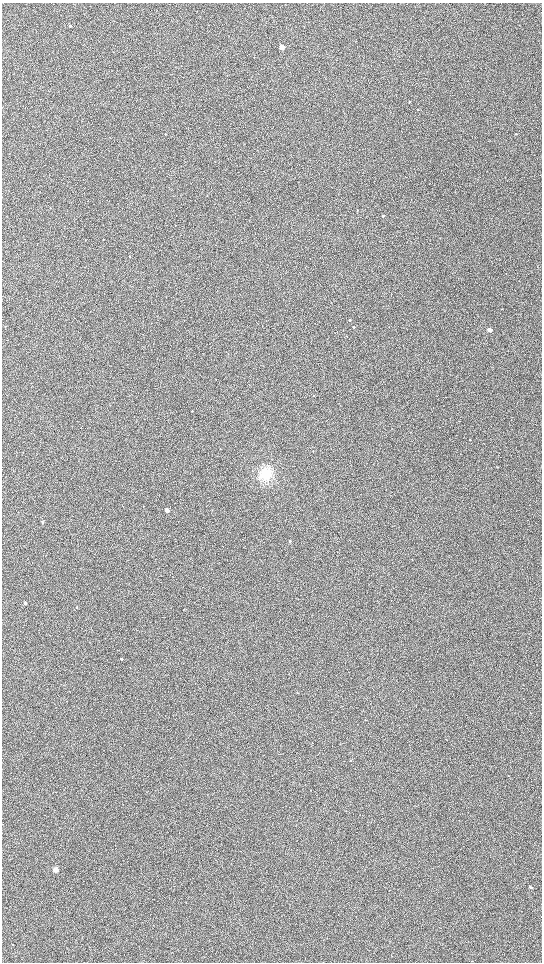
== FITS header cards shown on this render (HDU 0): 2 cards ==
NAXIS1  =                 1080 / length of data axis 1
NAXIS2  =                 1920 / length of data axis 2

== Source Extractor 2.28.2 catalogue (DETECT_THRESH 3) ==
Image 1080 x 1920 px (HDU 0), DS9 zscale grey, zoomed out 1/2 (1 PNG px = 2 x 2 image px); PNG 544 x 964 px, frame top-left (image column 1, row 1919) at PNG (2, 3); no overlay
Background 1140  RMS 160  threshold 471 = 3 sigma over >= 5 px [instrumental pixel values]
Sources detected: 31; all 31 listed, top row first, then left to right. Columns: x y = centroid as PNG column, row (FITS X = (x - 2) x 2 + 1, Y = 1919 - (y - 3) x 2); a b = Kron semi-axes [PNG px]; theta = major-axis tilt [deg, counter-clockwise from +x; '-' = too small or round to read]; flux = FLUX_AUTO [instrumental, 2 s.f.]
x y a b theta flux
70 25 3 2 - 38000
282 47 3 2 - 500000
409 102 2 2 - 14000
418 110 3 2 - 12000
165 134 2 2 - 11000
515 134 3 2 - 18000
357 210 2 2 - 16000
383 216 2 2 - 43000
175 225 2 2 - 10000
130 256 3 2 - 12000
350 320 2 2 - 24000
353 327 2 2 - 36000
489 330 3 2 - 250000
347 336 2 2 - 12000
313 396 2 2 - 10000
470 440 2 2 - 14000
313 452 2 2 - 13000
497 467 3 2 - 9900
266 474 11 11 - 580000
167 510 3 3 - 240000
42 522 3 3 - 31000
290 541 3 2 - 59000
25 603 3 3 - 71000
77 607 3 2 - 14000
121 659 3 2 - 27000
365 720 2 2 - 10000
350 761 2 2 - 15000
508 776 3 2 - 11000
55 870 3 2 - 530000
531 887 3 2 - 32000
12 944 2 2 - 18000